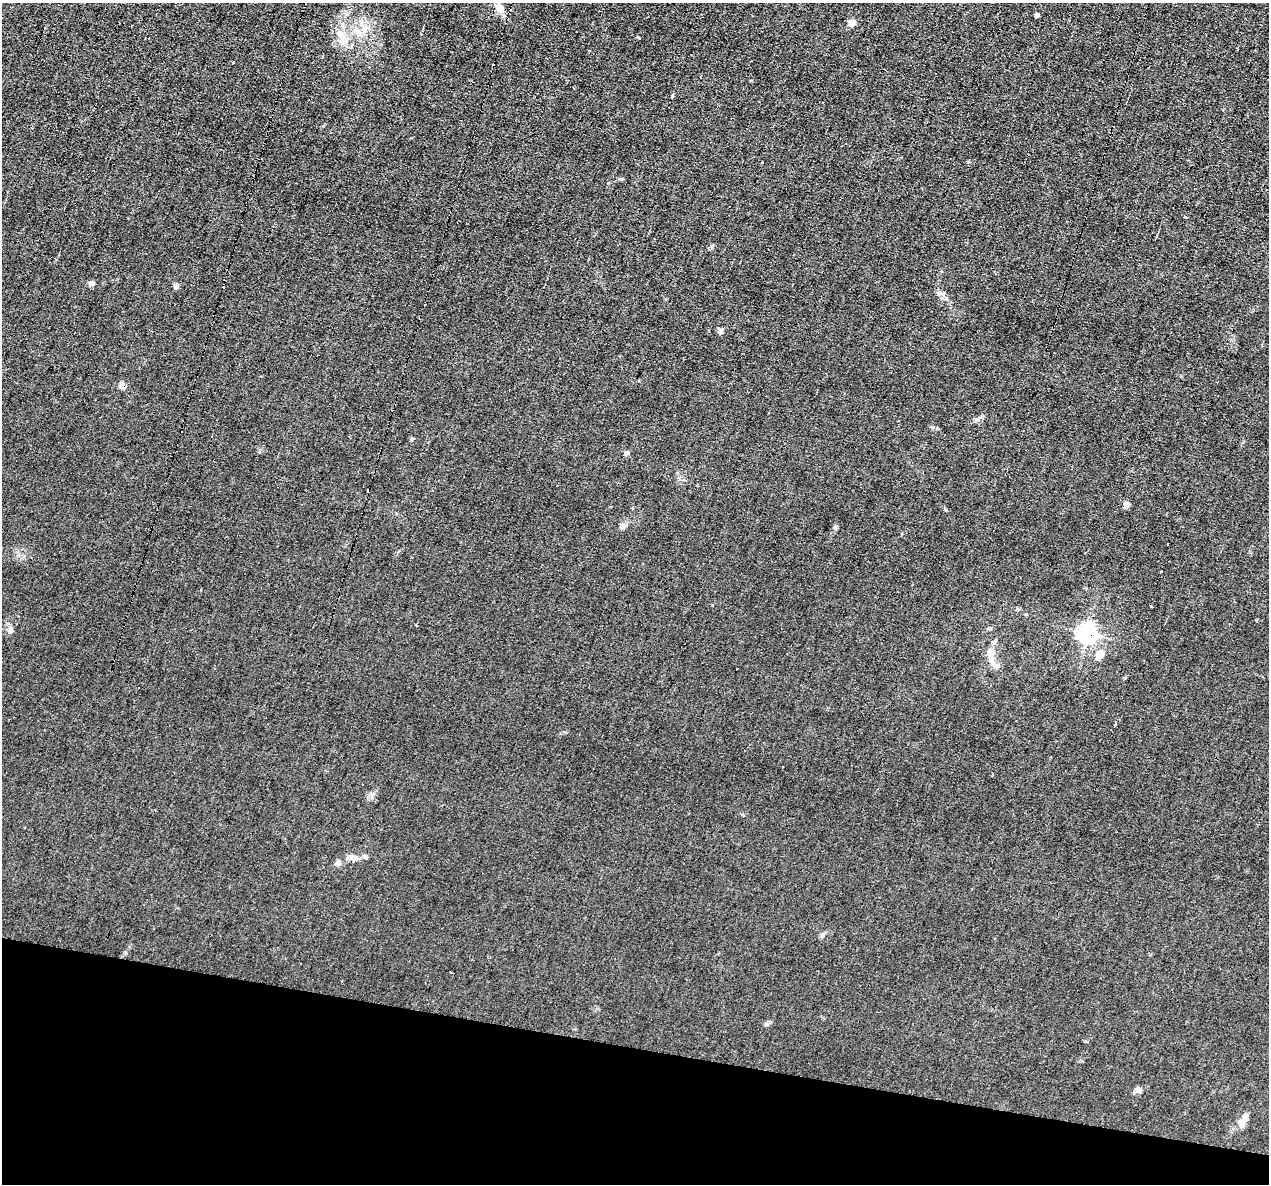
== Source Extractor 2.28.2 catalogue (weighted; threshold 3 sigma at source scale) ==
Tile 15 of 4 x 4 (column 3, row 4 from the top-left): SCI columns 2537-3803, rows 245-1426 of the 5071 x 5095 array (HDU 1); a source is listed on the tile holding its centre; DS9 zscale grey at full resolution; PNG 1271 x 1186 px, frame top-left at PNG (2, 3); no overlay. Shown black and unused: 12% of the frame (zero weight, under 2 of 3 exposures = <1% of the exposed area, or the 3 px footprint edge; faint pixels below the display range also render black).
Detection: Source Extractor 2.28.2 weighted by HDU 2 'WHT'; one run over the whole footprint, this tile lists its part. Background 0.0451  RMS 0.0069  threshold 0.031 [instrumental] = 3 sigma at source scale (4.5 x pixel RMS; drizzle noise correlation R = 1.50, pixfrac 1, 0.05/0.05 arcsec/px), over >= 5 px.
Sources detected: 49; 12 cosmic-ray / hot-pixel residue — not listed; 3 inside a brighter listed object's ellipse — not listed separately; the other 34 listed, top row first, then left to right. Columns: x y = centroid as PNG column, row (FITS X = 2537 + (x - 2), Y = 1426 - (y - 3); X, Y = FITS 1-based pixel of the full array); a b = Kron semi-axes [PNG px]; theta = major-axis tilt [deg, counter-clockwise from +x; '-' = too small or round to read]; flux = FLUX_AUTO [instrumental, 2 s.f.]
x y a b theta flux
500 8 14 10 -54 6.4
1037 15 4 4 - 1.8
852 23 5 5 - 8
364 30 11 8 89 5.5
341 35 18 8 -49 7.6
233 62 3 3 - 1.8
762 162 3 3 - 0.96
968 162 4 3 - 0.98
1185 217 3 2 - 3.8
91 283 8 6 -14 1.9
176 286 7 6 - 1.7
720 331 5 5 - 3.4
122 386 6 6 - 3.9
626 453 5 5 - 2.5
1126 504 7 7 - 2.6
623 525 9 6 25 2.3
1168 544 3 2 - 0.95
712 605 3 2 - 1.5
1150 606 3 3 - 1.9
989 628 6 4 -18 0.82
10 631 8 7 - 2.1
1087 633 7 7 - 200
1100 655 16 10 56 5.7
992 660 17 7 -79 5.6
1115 724 4 3 - 2.7
992 774 4 2 - 2
350 857 11 8 18 3.3
365 857 7 5 -68 1.2
339 863 8 7 - 1.9
822 935 8 5 43 1.5
451 972 3 2 - 0.52
767 1024 7 4 1 1.2
1138 1090 8 7 - 2.4
1241 1123 10 9 - 4.4
Overlapping masked pixels (flux is a lower limit): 2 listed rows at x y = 122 386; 1087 633
Unlisted compact peaks at least as high as the median listed source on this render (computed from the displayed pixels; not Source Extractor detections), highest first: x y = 835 527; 932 427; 945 510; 412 439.